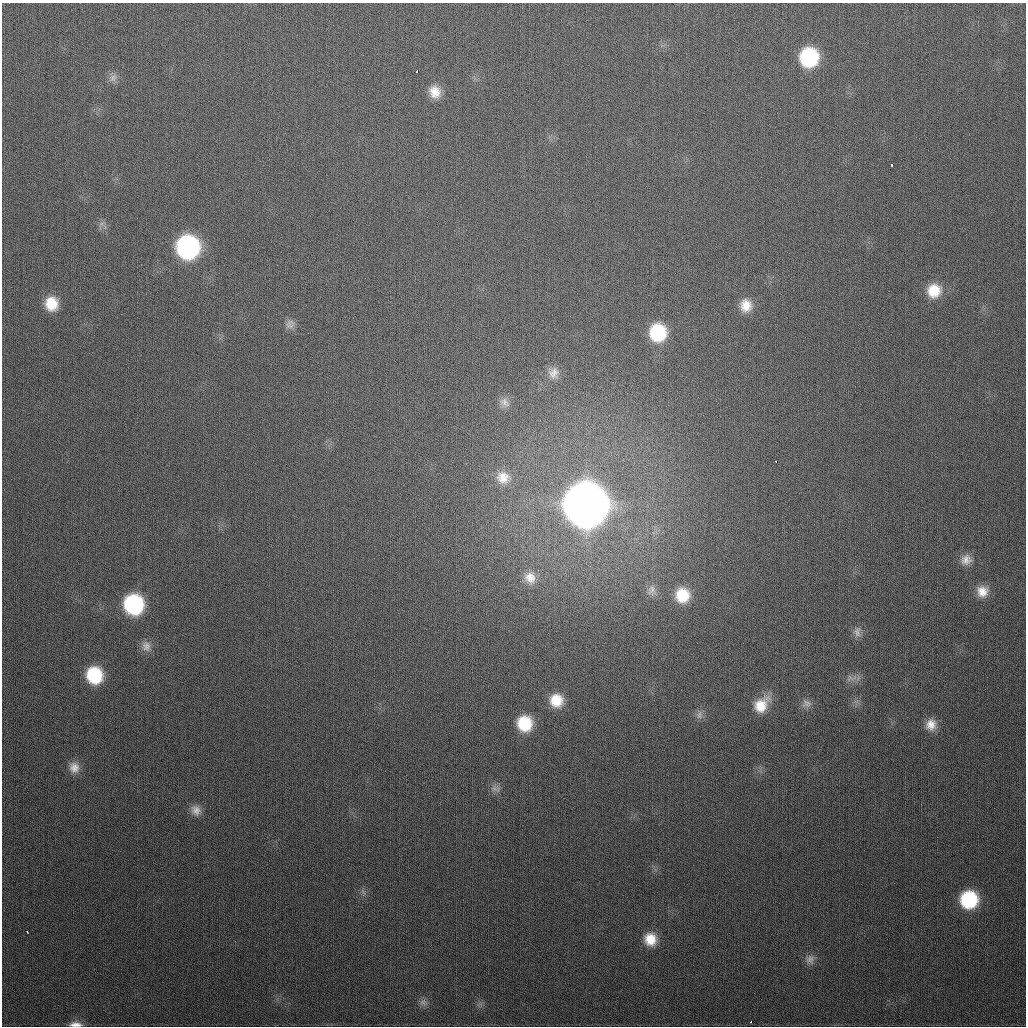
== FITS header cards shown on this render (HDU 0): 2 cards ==
NAXIS1  =                 1024
NAXIS2  =                 1024

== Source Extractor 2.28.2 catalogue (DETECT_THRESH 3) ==
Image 1024 x 1024 px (HDU 0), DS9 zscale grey, 1 PNG px = 1 image px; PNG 1028 x 1028 px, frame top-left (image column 1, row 1024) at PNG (2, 3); no overlay
Background 312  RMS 12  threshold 36.4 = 3 sigma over >= 5 px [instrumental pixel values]
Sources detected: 43; all 43 listed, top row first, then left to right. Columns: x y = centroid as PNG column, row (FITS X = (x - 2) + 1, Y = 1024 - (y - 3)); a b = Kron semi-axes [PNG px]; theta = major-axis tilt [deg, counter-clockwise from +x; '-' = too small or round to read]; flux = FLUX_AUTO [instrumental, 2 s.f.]
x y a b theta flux
809 57 16 15 - 7.3e+04
417 71 3 2 - 2.5e+03
113 78 13 10 47 5.1e+03
435 92 16 13 -69 1.3e+04
892 165 4 3 - 2.2e+03
188 247 16 16 - 1.9e+05
934 291 17 17 - 2.2e+04
51 304 15 14 - 2.0e+04
746 305 16 14 -83 1.3e+04
290 324 13 11 55 5.0e+03
658 332 16 15 - 4.9e+04
553 373 16 14 72 9.0e+03
504 402 16 10 -37 6.2e+03
776 462 3 3 - 6.8e+03
503 478 19 17 -25 1.5e+04
586 505 19 19 - 4.4e+06
966 560 14 13 - 8.1e+03
530 577 16 14 -60 1.1e+04
652 590 16 12 80 7.3e+03
982 591 14 14 - 1.1e+04
682 595 18 17 - 2.7e+04
134 604 16 15 - 1.0e+05
857 632 14 10 -85 5.4e+03
146 646 14 12 -81 6.6e+03
94 675 15 14 - 4.7e+04
850 678 12 7 8 4.3e+03
556 700 16 16 - 2.0e+04
807 703 14 10 -12 5.3e+03
761 705 22 15 48 2.1e+04
699 715 12 8 82 4.6e+03
525 723 16 15 - 3.3e+04
931 725 14 13 - 1.0e+04
74 767 15 13 -73 9.1e+03
495 789 14 9 -20 4.9e+03
196 810 14 12 -59 7.1e+03
363 892 11 3 -50 1.6e+03
969 900 16 15 - 6.2e+04
27 932 3 2 - 2.5e+03
650 939 14 13 - 1.7e+04
810 959 13 12 - 5.6e+03
423 1002 11 10 - 4.3e+03
751 1022 3 2 - 2.6e+03
76 1024 16 7 -1 6.8e+03
At the frame edge (FLAGS 8, measured only in part): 1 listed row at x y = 76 1024